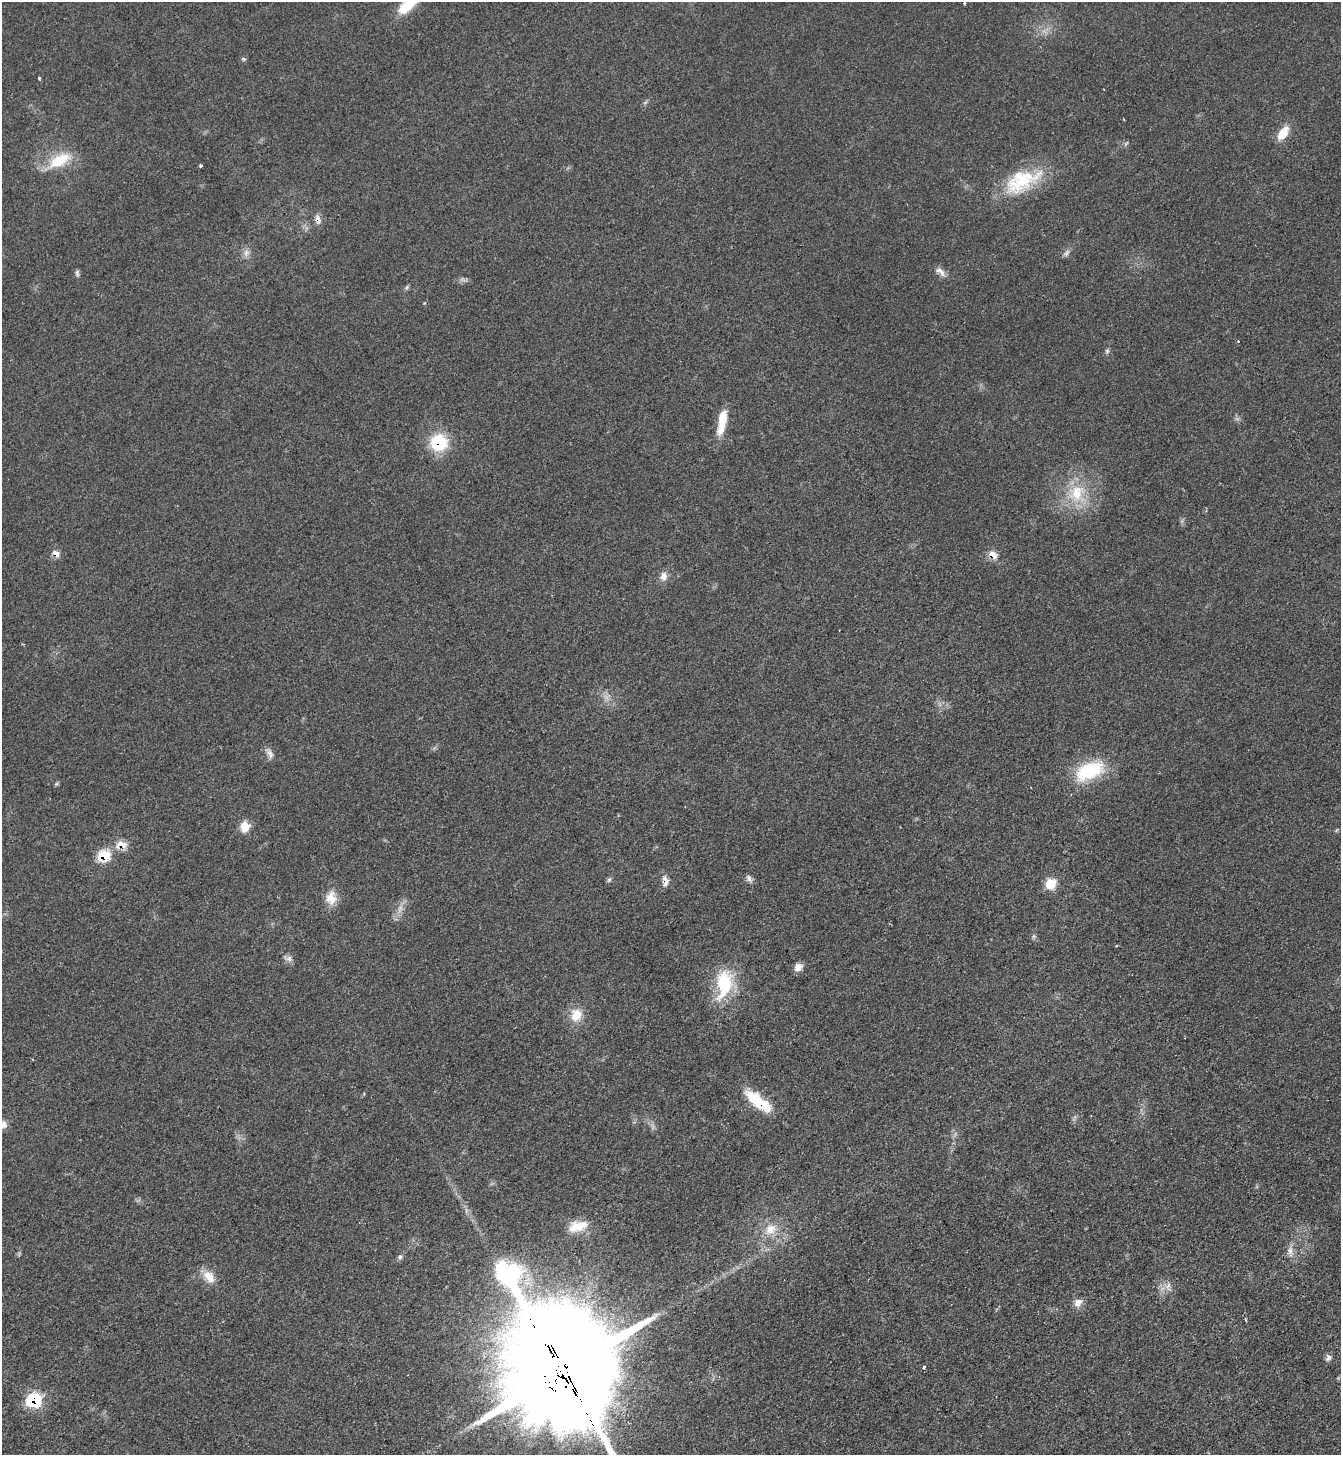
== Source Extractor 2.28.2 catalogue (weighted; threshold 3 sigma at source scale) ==
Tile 6 of 4 x 4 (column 2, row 2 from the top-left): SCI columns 1493-2831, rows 2905-4357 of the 5801 x 5809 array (HDU 1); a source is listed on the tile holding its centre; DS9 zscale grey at full resolution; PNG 1343 x 1457 px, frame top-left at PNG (2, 2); no overlay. Shown black and unused: <1% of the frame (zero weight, under 2 of 3 exposures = <1% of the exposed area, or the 3 px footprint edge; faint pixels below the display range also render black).
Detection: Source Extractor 2.28.2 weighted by HDU 2 'WHT'; one run over the whole footprint, this tile lists its part. Background 0.0505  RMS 0.0069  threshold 0.0312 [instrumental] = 3 sigma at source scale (4.5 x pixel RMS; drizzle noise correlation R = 1.50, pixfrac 1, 0.05/0.05 arcsec/px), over >= 5 px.
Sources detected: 54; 2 too faint to see at this stretch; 1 cosmic-ray / hot-pixel residue — not listed; the other 51 listed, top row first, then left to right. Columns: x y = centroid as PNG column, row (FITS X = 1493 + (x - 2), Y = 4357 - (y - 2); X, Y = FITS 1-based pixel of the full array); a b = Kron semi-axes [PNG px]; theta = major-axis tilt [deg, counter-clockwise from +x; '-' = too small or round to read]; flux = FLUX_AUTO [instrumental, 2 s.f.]
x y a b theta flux
964 3 2 2 - 0.79
409 4 31 10 41 26
243 59 7 5 -20 1.1
39 78 3 3 - 1.3
1283 133 17 9 56 12
59 160 29 14 27 24
201 166 4 3 - 1
1022 181 51 25 26 44
318 219 12 7 -76 4
246 253 10 8 66 3.6
1066 253 11 6 48 2.3
940 271 17 7 -38 4.2
77 273 9 5 -82 1.7
406 288 8 5 46 1.3
1107 351 7 5 -90 1.4
722 421 31 8 79 17
439 442 20 19 - 30
1077 493 28 25 -89 31
56 553 9 6 -30 5.1
992 555 8 6 -35 9.8
663 576 12 9 88 4.6
269 753 16 8 -60 3.7
1090 771 41 21 24 39
56 784 6 4 43 1
245 827 12 10 71 9.6
121 845 11 8 -6 10
104 856 10 9 - 24
749 878 11 6 -58 2.4
609 880 7 5 44 1.4
665 881 14 7 -81 4.6
1050 884 8 7 - 22
331 898 17 13 -87 10
1034 936 7 4 90 1.2
1116 946 3 2 - 0.62
288 958 12 6 -11 2.9
798 967 10 9 - 4.6
724 984 43 21 81 37
576 1015 16 14 66 12
758 1101 34 12 -38 29
3 1124 11 10 - 4.1
578 1226 28 14 15 14
770 1229 18 14 44 12
1290 1251 16 7 -86 4.9
400 1257 6 6 - 1.6
209 1276 17 11 -50 10
1168 1287 14 7 -89 4
1078 1302 13 10 45 4.8
1328 1358 9 7 78 2.7
924 1367 4 3 - 1.2
563 1370 43 33 -64 20000
34 1400 10 9 - 50
Overlapping masked pixels (flux is a lower limit): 10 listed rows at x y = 318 219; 439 442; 56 553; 992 555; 121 845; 104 856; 665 881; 758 1101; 563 1370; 34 1400
Isophote crosses this tile's border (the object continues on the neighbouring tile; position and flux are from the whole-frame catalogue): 3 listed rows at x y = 409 4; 3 1124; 563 1370